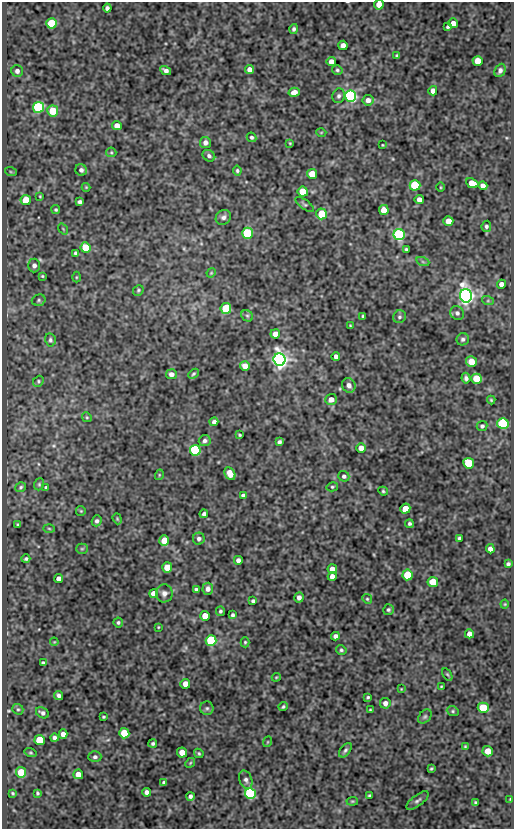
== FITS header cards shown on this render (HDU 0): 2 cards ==
NAXIS1  =                  512
NAXIS2  =                  827

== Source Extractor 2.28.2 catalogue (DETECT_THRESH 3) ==
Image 512 x 827 px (HDU 0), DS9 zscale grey, 1 PNG px = 1 image px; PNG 516 x 831 px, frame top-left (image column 1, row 827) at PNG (2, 2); each listed source drawn as its Kron ellipse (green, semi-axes under 4 px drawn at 4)
Background 74.4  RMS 0.5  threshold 1.49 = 3 sigma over >= 5 px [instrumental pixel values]
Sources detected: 196; all 196 listed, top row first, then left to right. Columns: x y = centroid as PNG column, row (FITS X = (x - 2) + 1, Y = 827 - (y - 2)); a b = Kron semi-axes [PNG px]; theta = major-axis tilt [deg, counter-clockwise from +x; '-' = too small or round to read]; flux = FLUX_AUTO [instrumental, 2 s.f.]
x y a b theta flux
379 5 5 5 - 370
107 8 4 4 - 99
51 23 5 5 - 1800
453 23 5 4 - 210
448 27 4 3 - 57
294 29 5 4 - 74
343 45 4 4 - 170
397 55 4 3 - 44
478 61 5 5 - 520
331 62 4 4 - 210
249 69 4 4 - 170
337 70 5 5 - 56
500 70 7 5 64 100
17 71 6 5 - 130
166 71 6 4 -29 120
433 91 4 4 - 200
294 92 5 4 - 200
339 96 7 6 - 91
351 96 5 5 - 8900
368 100 5 5 - 190
38 107 5 5 - 4600
53 111 5 5 - 790
117 126 5 4 - 280
321 132 5 3 - 27
252 137 5 4 - 69
205 142 5 5 - 140
290 143 4 3 - 32
383 145 3 2 - 27
111 152 5 5 - 42
209 156 7 5 -34 89
81 170 6 5 - 100
237 171 5 4 - 53
11 172 6 4 -19 40
312 174 5 5 - 520
472 183 6 4 -24 420
415 185 5 5 - 2700
483 186 5 4 - 160
86 187 4 4 - 33
440 187 5 3 - 29
303 192 5 5 - 1100
40 196 3 2 - 27
26 200 5 5 - 970
419 200 4 4 - 230
79 202 4 4 - 87
305 204 11 4 -35 65
56 210 4 4 - 52
384 210 5 5 - 470
322 214 5 5 - 1100
223 217 8 7 - 110
448 221 5 5 - 380
486 226 5 4 - 76
63 229 6 3 -54 32
247 233 5 5 - 2500
399 235 5 5 - 6600
86 248 5 5 - 1100
406 249 4 3 - 51
75 253 4 3 - 61
423 262 7 4 -19 56
34 265 7 6 - 120
211 273 5 4 - 34
42 276 3 3 - 36
76 277 5 3 - 33
501 284 4 4 - 170
138 290 6 5 - 51
466 296 7 6 - 21000
39 300 7 5 16 66
488 301 6 4 -18 48
226 308 5 5 - 2100
457 313 7 6 - 99
247 316 6 5 - 57
363 316 3 2 - 37
399 317 7 6 - 73
350 325 3 2 - 26
275 334 5 4 - 330
463 339 6 6 - 86
50 340 6 5 - 77
336 356 4 4 - 110
279 360 6 6 - 21000
471 362 5 5 - 470
245 366 5 5 - 330
171 374 5 5 - 160
193 374 6 4 44 53
466 378 5 4 - 95
476 379 5 5 - 860
38 381 6 5 - 52
349 385 8 6 -61 160
331 399 6 5 - 230
491 400 4 4 - 41
87 417 5 4 - 41
214 422 4 4 - 110
503 423 5 5 - 4500
482 426 5 5 - 68
240 435 3 3 - 40
205 441 6 5 - 96
279 442 4 4 - 81
361 448 5 4 - 320
195 450 5 5 - 4200
469 463 5 5 - 2100
230 473 7 5 -63 310
159 475 5 3 - 34
344 476 5 5 - 78
39 484 6 4 70 47
21 487 6 4 35 54
46 487 3 3 - 55
332 487 6 4 12 46
383 491 5 4 - 45
243 495 4 4 - 97
405 509 5 4 - 450
81 511 5 4 - 37
204 514 4 3 - 100
117 519 6 4 -70 41
97 521 5 5 - 88
409 524 4 4 - 61
18 525 4 3 - 56
49 528 6 4 -2 37
459 538 4 3 - 67
199 539 6 6 - 100
164 541 5 5 - 560
82 549 5 5 - 47
490 549 4 4 - 160
26 559 4 3 - 64
238 560 4 4 - 150
508 564 4 4 - 70
167 567 5 5 - 610
332 569 5 4 - 270
407 575 5 5 - 1500
332 576 4 4 - 210
58 579 4 4 - 160
433 582 5 5 - 670
196 589 4 3 - 69
208 589 6 5 - 140
164 593 9 8 - 160
154 594 4 4 - 350
299 597 5 4 - 130
367 599 5 4 - 50
253 601 4 3 - 73
505 604 4 4 - 33
388 610 5 5 - 66
220 611 5 4 - 58
233 615 4 3 - 68
205 616 5 5 - 460
118 622 5 5 - 63
158 627 3 2 - 28
469 634 4 4 - 230
335 636 4 4 - 110
211 640 5 5 - 3300
54 642 4 3 - 26
245 642 5 4 - 43
341 650 5 5 - 61
43 663 4 4 - 75
447 674 7 4 -58 41
276 677 4 4 - 31
185 684 5 4 - 270
441 687 3 2 - 26
401 689 3 2 - 22
59 695 5 4 - 99
368 697 3 3 - 44
385 703 5 5 - 150
283 707 4 3 - 49
207 708 7 6 - 77
483 708 5 5 - 1500
18 709 6 5 - 51
370 710 3 2 - 31
453 711 6 5 - 51
42 713 7 5 -30 98
103 717 3 3 - 40
425 717 8 5 48 70
124 733 5 5 - 880
63 734 5 4 - 160
54 738 4 4 - 100
40 740 5 5 - 1400
267 742 5 3 - 30
153 743 4 4 - 61
465 747 4 3 - 38
345 750 8 5 53 76
488 751 5 5 - 420
182 752 5 5 - 370
30 753 6 4 -18 41
199 753 5 4 - 47
95 757 6 5 - 89
190 763 5 4 - 41
431 768 3 3 - 39
21 772 5 5 - 890
78 774 5 5 - 360
246 780 9 6 -70 130
164 783 4 3 - 62
147 792 4 4 - 130
13 793 3 3 - 37
37 793 4 3 - 46
250 794 5 5 - 5500
190 796 4 4 - 93
370 796 3 3 - 51
510 799 4 2 - 21
352 801 6 4 6 41
417 801 13 5 37 98
475 803 4 3 - 56
At the frame edge (FLAGS 8, measured only in part): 1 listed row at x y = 379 5